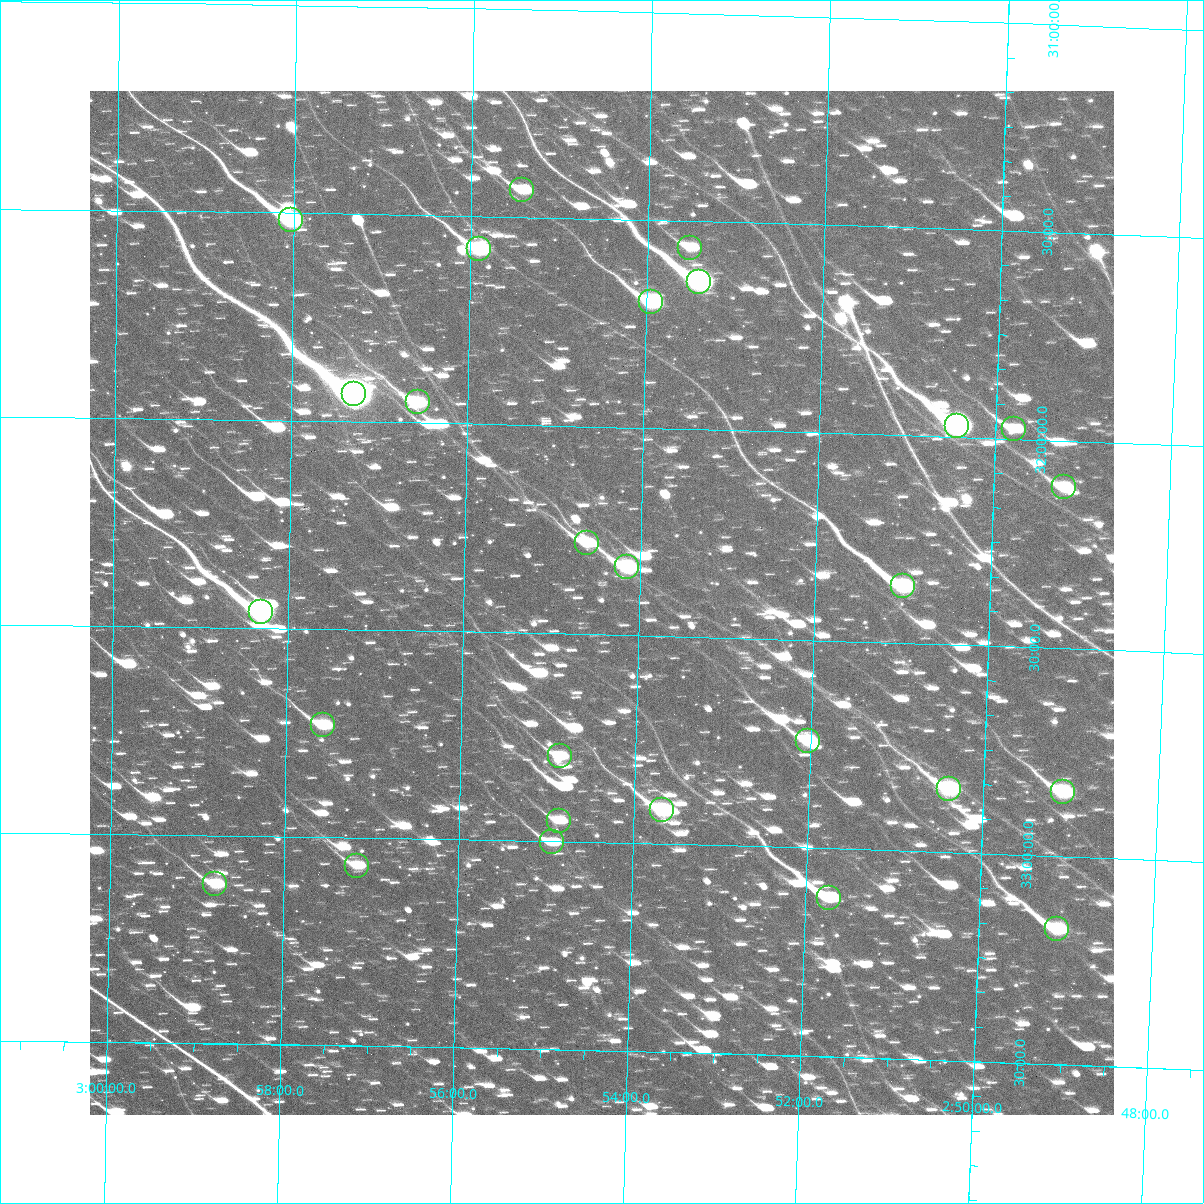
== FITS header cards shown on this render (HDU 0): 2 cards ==
NAXIS1  =                 1024
NAXIS2  =                 1024

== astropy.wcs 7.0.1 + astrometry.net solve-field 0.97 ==
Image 1024 x 1024 px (HDU 0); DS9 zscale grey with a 90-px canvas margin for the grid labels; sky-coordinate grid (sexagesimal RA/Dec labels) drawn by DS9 from the SOLVED WCS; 27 Tycho-2 reference stars matched to detected sources circled (green)
Header WCS: none
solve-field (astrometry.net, Tycho-2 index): SOLVED blind (the file carries no WCS)
Solved WCS: RA---TAN-SIP/DEC--TAN-SIP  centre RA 02:54:26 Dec +32:25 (43.61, +32.42 deg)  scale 8.67 arcsec/px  FOV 147.9' x 147.8'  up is +179 deg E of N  parity flipped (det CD > 0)
(file carries no celestial WCS; the grid is the blind solution)
Tycho-2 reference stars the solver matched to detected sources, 27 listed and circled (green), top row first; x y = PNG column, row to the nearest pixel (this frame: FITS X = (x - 90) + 1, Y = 1024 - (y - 91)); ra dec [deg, ICRS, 3 dp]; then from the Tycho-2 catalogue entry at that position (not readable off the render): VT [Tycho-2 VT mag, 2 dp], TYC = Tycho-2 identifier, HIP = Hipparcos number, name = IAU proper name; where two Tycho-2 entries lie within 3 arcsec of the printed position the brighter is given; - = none
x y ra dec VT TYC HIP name
522 190 43.856 +31.435 9.19 2326-1461-1 - -
291 220 44.509 +31.517 7.36 2326-9-1 - -
690 248 43.378 +31.564 9.57 2326-1487-1 - -
479 249 43.975 +31.579 8.10 2326-421-1 - -
699 282 43.352 +31.645 6.66 2326-957-1 13464 -
651 302 43.485 +31.696 7.99 2326-1339-1 13504 -
354 394 44.322 +31.934 5.09 2330-2043-1 13775 -
418 402 44.141 +31.951 8.70 2330-913-1 - -
957 426 42.608 +31.973 6.58 2329-223-1 13241 -
1014 429 42.447 +31.977 9.60 2329-291-1 - -
1064 487 42.301 +32.113 9.08 2329-11-1 - -
587 543 43.651 +32.281 9.41 2330-1669-1 - -
627 567 43.537 +32.336 8.21 2330-1504-1 13522 -
903 586 42.749 +32.364 7.85 2329-1433-1 13284 -
261 612 44.578 +32.461 6.72 2330-2021-1 13851 -
323 725 44.394 +32.731 8.84 2330-948-1 - -
808 741 43.006 +32.742 8.68 2330-1413-1 13372 -
560 756 43.715 +32.794 9.49 2330-1166-1 - -
949 789 42.598 +32.848 8.05 2329-834-1 13237 -
1063 792 42.272 +32.845 8.18 2329-434-1 13146 -
662 810 43.417 +32.919 8.17 2330-1101-1 13486 -
559 821 43.714 +32.950 9.69 2330-1925-1 - -
552 842 43.732 +33.003 9.64 2330-1312-1 - -
357 866 44.290 +33.068 9.64 2330-205-1 - -
215 884 44.697 +33.117 8.99 2330-566-1 13882 -
829 898 42.932 +33.118 9.51 2330-1503-1 - -
1057 929 42.275 +33.176 8.41 2329-796-1 13148 -